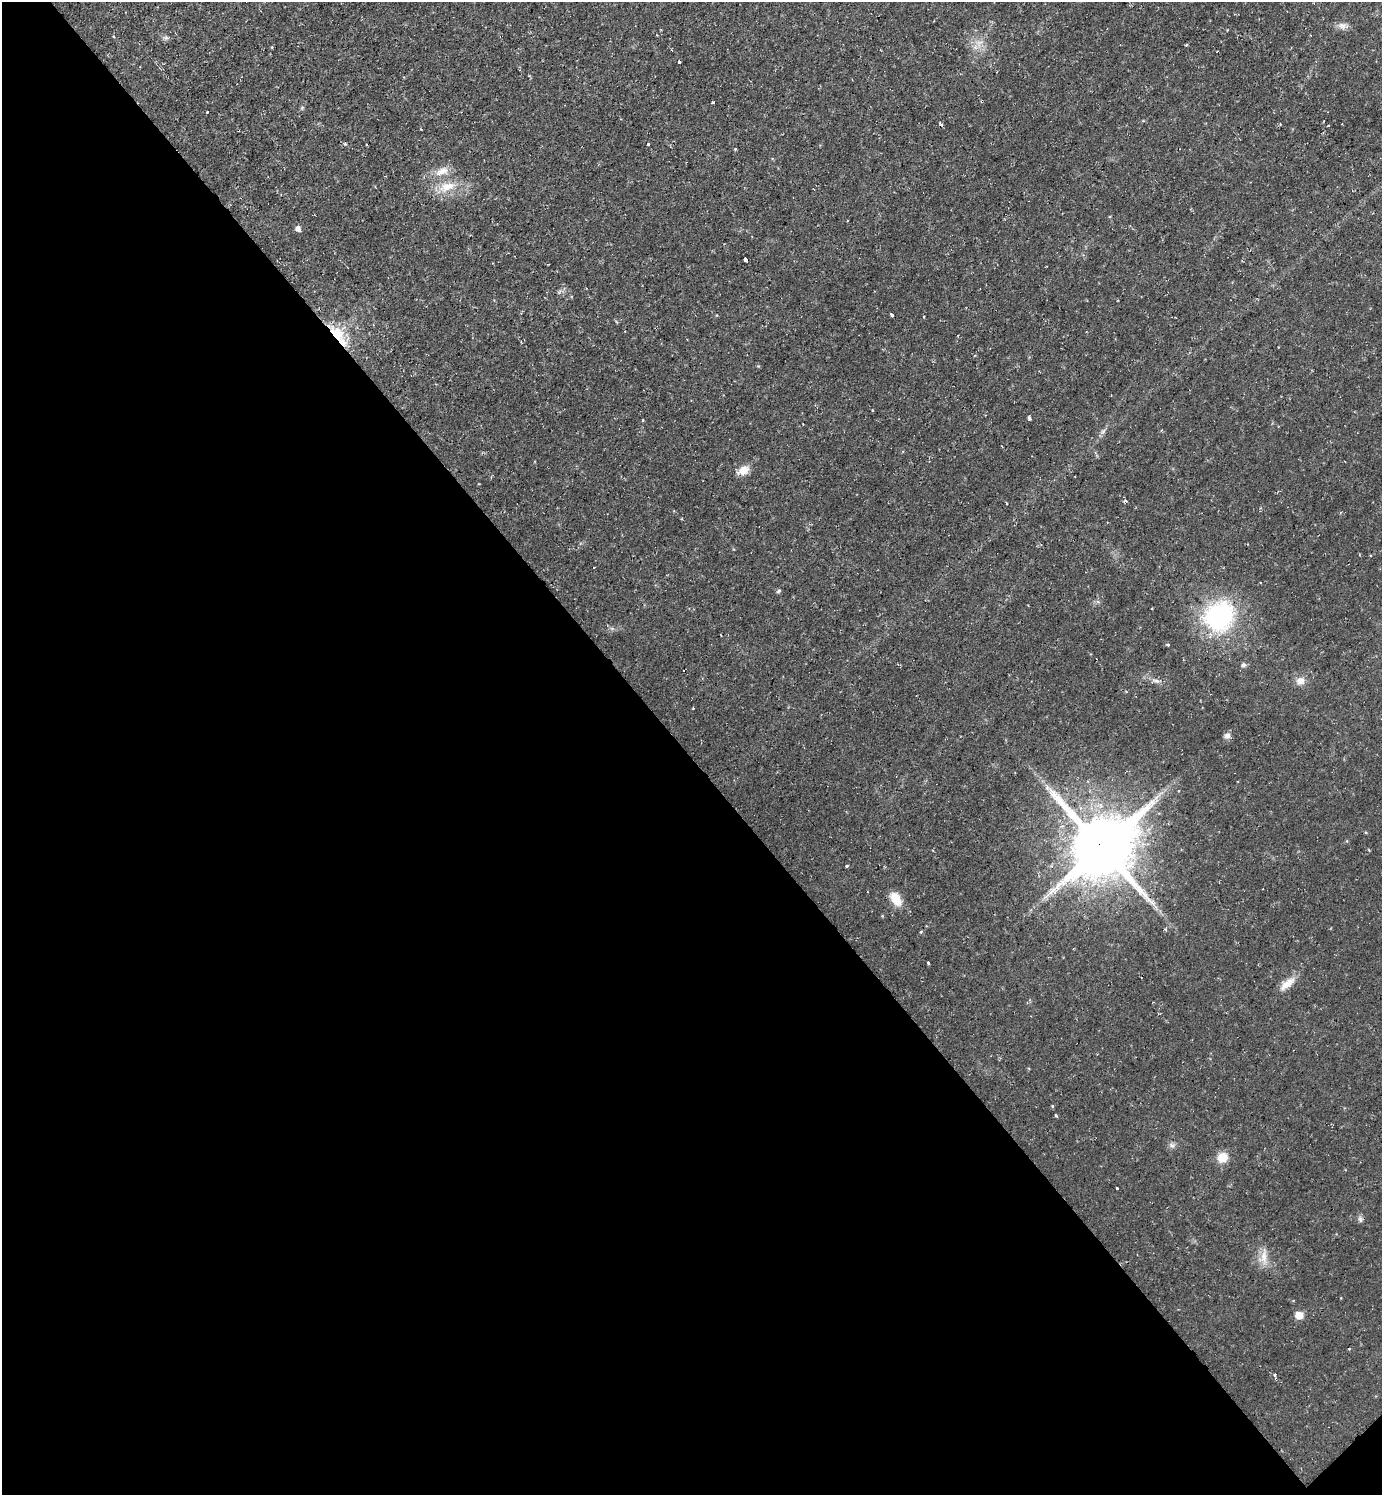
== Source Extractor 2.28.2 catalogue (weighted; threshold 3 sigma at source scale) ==
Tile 14 of 4 x 4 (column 2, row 4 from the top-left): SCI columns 1536-2915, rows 1-1493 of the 5971 x 5973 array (HDU 1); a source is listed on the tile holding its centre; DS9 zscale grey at full resolution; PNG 1384 x 1497 px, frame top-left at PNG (2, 2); no overlay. Shown black and unused: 49% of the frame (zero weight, under 2 of 3 exposures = <1% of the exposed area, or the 3 px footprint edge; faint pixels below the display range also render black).
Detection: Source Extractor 2.28.2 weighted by HDU 2 'WHT'; one run over the whole footprint, this tile lists its part. Background 0.0453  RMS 0.0082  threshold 0.037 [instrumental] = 3 sigma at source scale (4.5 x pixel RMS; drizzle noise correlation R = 1.50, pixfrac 1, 0.05/0.05 arcsec/px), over >= 5 px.
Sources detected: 36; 3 cosmic-ray / hot-pixel residue — not listed; the other 33 listed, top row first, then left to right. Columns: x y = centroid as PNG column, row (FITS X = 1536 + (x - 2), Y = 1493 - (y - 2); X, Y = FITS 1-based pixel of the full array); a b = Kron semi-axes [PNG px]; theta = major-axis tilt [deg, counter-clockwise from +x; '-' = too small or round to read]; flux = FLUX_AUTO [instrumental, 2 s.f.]
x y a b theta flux
1343 25 10 5 0 2.8
679 62 3 2 - 1.5
713 102 3 3 - 1.7
207 112 3 3 - 1.2
941 124 4 3 - 2.6
1329 125 3 3 - 1.3
648 144 3 3 - 2.3
442 171 18 7 24 5.6
447 186 16 10 15 8.6
298 228 5 5 - 3.1
745 259 4 3 - 7.8
891 315 4 3 - 2.3
337 334 20 13 -53 18
872 410 2 2 - 0.77
1029 418 5 3 - 1
743 470 11 9 39 6.8
1219 616 31 26 43 76
1168 644 3 3 - 3.2
1243 665 5 5 - 1.8
1300 681 10 9 - 4
1227 735 8 6 15 2.5
1152 802 7 6 - 2.6
1102 847 20 17 40 4500
846 866 3 3 - 1.9
896 899 16 9 -57 10
928 963 3 3 - 1.8
1287 984 21 8 42 7
1056 1116 4 3 - 1.7
1222 1157 10 10 - 9.3
1117 1188 3 3 - 3.2
1263 1256 7 4 -71 2.6
1299 1315 6 5 - 10
1275 1375 3 3 - 2.9
Overlapping masked pixels (flux is a lower limit): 2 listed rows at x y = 337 334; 1102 847
Unlisted compact peaks at least as high as the median listed source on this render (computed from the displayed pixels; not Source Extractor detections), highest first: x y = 1360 1219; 779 591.